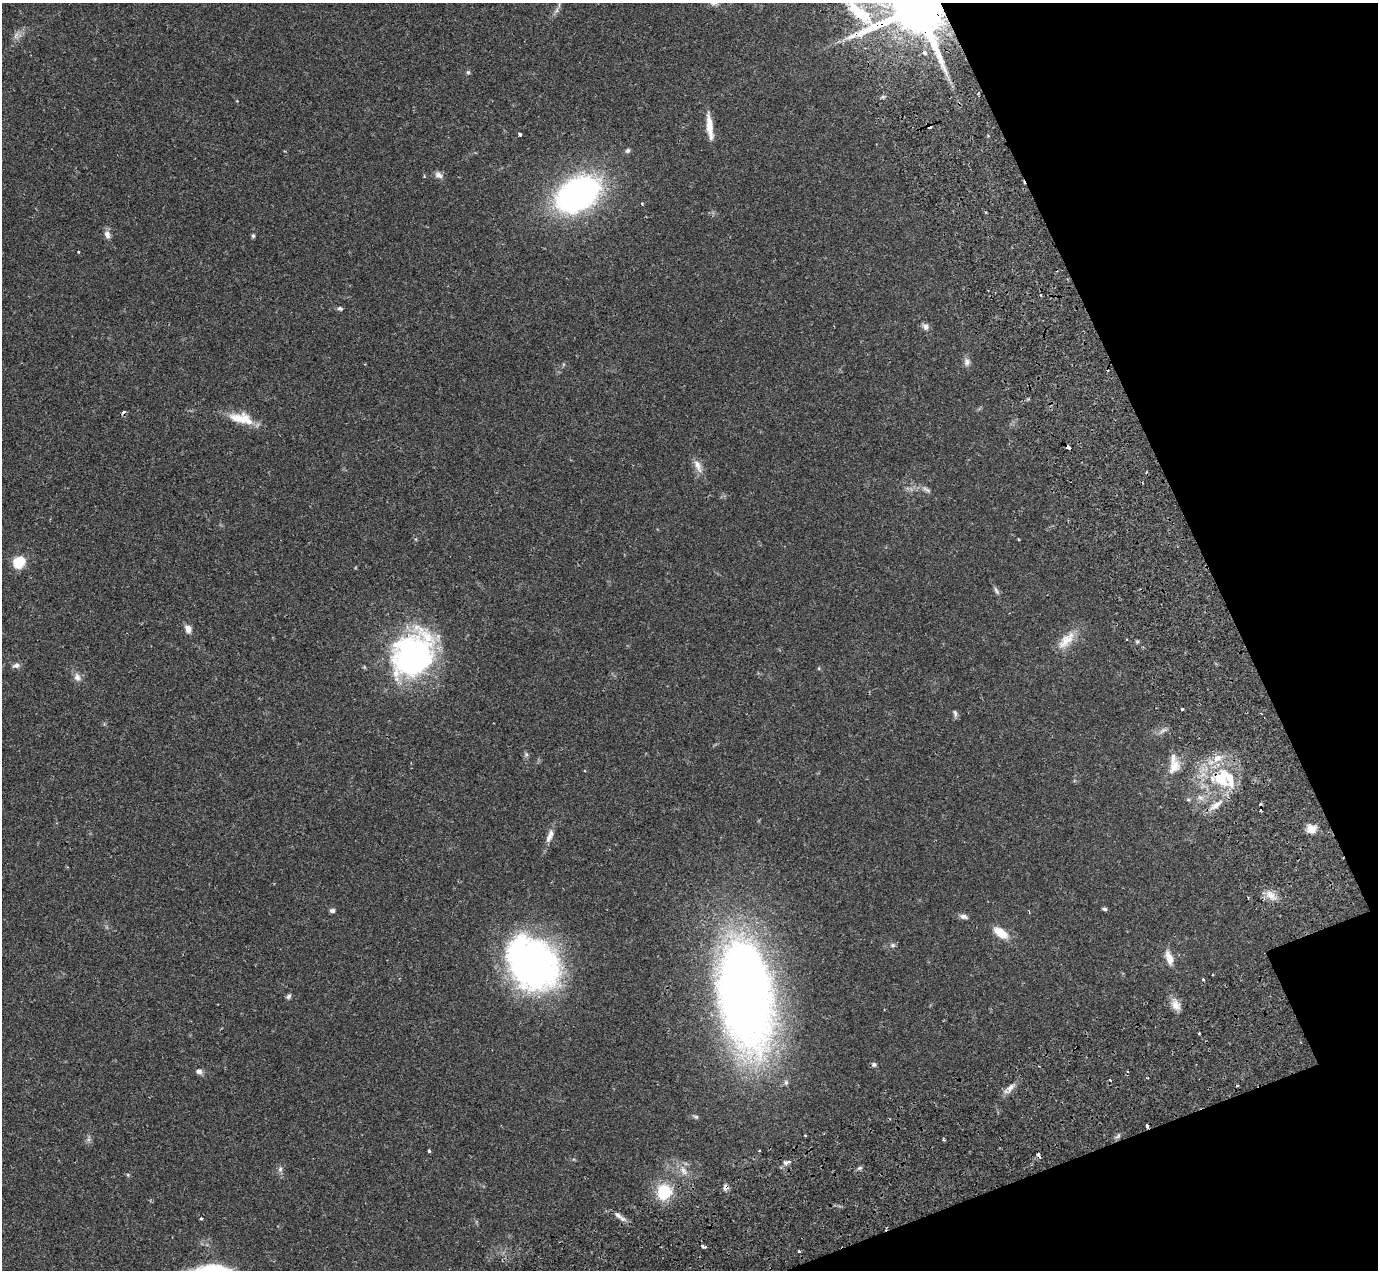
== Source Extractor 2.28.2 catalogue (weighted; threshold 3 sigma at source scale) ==
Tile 12 of 4 x 4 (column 4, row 3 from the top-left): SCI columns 4279-5654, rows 1558-2825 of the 5751 x 5797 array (HDU 1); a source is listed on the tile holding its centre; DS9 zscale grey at full resolution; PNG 1380 x 1272 px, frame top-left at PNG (2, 3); no overlay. Shown black and unused: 16% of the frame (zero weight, under 2 of 3 exposures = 9% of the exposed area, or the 3 px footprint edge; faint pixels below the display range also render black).
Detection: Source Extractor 2.28.2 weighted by HDU 2 'WHT'; one run over the whole footprint, this tile lists its part. Background 0.0831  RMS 0.0058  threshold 0.0259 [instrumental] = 3 sigma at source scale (4.5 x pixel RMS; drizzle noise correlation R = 1.50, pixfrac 1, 0.05/0.05 arcsec/px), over >= 5 px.
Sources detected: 82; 2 too faint to see at this stretch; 6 cosmic-ray / hot-pixel residue — not listed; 2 inside a brighter listed object's ellipse — not listed separately; the other 72 listed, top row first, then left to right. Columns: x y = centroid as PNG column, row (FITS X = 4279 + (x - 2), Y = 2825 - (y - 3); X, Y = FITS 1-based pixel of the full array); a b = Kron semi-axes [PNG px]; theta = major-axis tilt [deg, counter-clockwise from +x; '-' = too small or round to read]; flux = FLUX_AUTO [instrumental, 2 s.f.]
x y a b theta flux
918 8 19 14 14 5500
924 52 5 3 - 3.5
468 72 5 5 - 0.83
883 97 6 4 -17 0.86
929 126 4 4 - 5.5
710 127 30 6 -84 8
520 134 4 3 - 1.5
628 151 7 5 45 1.2
438 175 11 8 -29 2.5
424 176 3 3 - 0.56
578 194 33 22 31 200
642 204 4 3 - 0.65
107 234 10 7 -68 2.9
253 236 6 4 75 0.92
78 252 3 2 - 0.47
340 308 8 5 -14 1.1
926 326 9 7 -58 2.5
967 362 10 8 -75 2.4
241 418 33 13 -12 13
1068 447 4 3 - 7.5
698 466 21 7 -68 4.4
926 489 14 5 -34 1.9
19 562 11 10 - 14
996 591 12 5 -59 1.5
188 629 9 6 -64 3.9
1066 640 31 13 47 10
1137 641 6 4 -19 0.79
413 654 50 40 53 130
16 665 10 7 13 1.9
819 668 5 3 - 0.5
77 677 11 8 -73 3.1
1182 709 3 3 - 1.4
955 713 10 5 -79 1.3
1162 731 8 5 44 1.7
526 754 8 4 -89 1.1
1217 758 14 9 27 6.4
1174 766 21 14 60 8.1
1220 779 17 14 -62 22
1188 800 6 4 -1 0.79
1216 805 21 7 38 6.1
1311 829 10 9 - 6.1
550 836 21 7 67 4.1
1270 895 15 9 -44 5.1
1105 909 6 5 - 1
332 910 7 5 2 1.3
964 917 11 6 -12 2.1
1000 933 16 8 -37 10
893 945 6 5 - 1.1
1169 958 17 8 -70 6
533 963 57 44 -49 210
1203 979 3 3 - 0.76
289 996 7 5 46 1.3
745 996 97 44 -82 570
1176 1005 15 10 -56 4.9
1199 1033 3 2 - 0.81
874 1064 6 6 - 1.3
199 1071 8 6 -16 1.9
786 1082 7 5 75 1.3
1010 1088 12 7 52 3.3
696 1117 7 5 -29 0.98
805 1135 4 2 - 0.5
429 1151 3 3 - 1.6
759 1151 3 2 - 0.53
786 1162 13 6 14 2.2
280 1169 7 6 - 1.6
684 1171 15 8 -58 4.6
725 1187 9 6 76 2
664 1192 15 14 - 22
618 1215 13 6 -36 2.8
201 1219 3 3 - 1.3
705 1247 5 3 - 3.4
799 1251 3 2 - 0.96
Overlapping masked pixels (flux is a lower limit): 7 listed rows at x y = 918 8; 924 52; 929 126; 1068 447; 1220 779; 745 996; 725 1187
Isophote crosses this tile's border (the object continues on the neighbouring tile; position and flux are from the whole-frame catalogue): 1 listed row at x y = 918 8